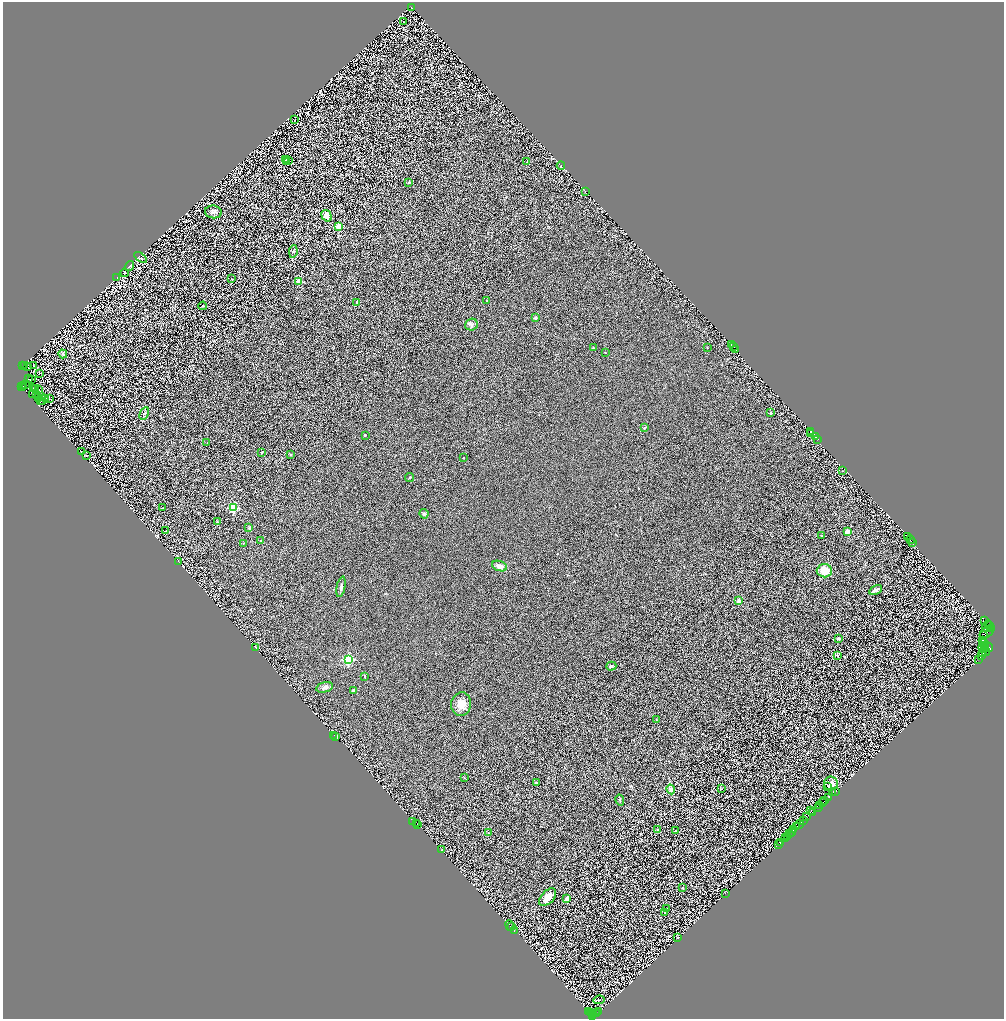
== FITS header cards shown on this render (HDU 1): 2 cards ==
NAXIS1  =                 2003
NAXIS2  =                 2033

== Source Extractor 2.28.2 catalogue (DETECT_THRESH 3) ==
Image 2003 x 2033 px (HDU 1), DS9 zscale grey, zoomed out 1/2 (1 PNG px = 2 x 2 image px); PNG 1006 x 1021 px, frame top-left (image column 2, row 2033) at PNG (3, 2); each listed source drawn as its Kron ellipse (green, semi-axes under 4 px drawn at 4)
Background 0.501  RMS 0.35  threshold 1.06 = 3 sigma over >= 5 px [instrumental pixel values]
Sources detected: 200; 33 cannot appear on this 1/2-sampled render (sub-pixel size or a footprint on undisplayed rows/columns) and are neither listed nor drawn; the other 167 listed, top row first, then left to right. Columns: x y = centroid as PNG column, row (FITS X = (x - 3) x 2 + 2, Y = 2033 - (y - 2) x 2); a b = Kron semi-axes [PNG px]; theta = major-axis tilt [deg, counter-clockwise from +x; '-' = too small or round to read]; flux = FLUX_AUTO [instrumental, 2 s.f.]
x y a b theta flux
411 7 3 2 - 20
403 22 2 1 - 19
295 120 2 1 - 340
285 160 2 1 - 58
289 160 3 2 - 130
287 161 2 1 - 32
527 162 3 2 - 29
561 166 4 2 - 61
409 182 3 2 - 33
585 191 3 2 - 36
213 212 8 6 -8 240
327 216 6 4 -57 460
338 226 2 2 - 1600
293 251 6 3 81 99
141 258 7 3 -35 100
129 266 5 3 - 69
124 273 4 1 - 50
117 277 2 2 - 22
232 279 2 2 - 26
299 281 3 2 - 2000
486 300 2 2 - 36
357 302 3 2 - 59
203 306 4 2 - 46
535 318 2 2 - 340
471 325 6 6 - 180
731 345 2 2 - 2000
707 347 3 2 - 26
734 347 2 2 - 530
593 348 3 2 - 46
735 349 3 1 - 690
605 352 2 2 - 49
63 354 4 4 - 76
23 365 2 1 - 280
25 365 2 1 - 26
34 366 2 2 - 37
28 367 2 2 - 32
39 373 2 1 - 19
28 379 2 1 - 29
31 380 2 1 - 30
25 385 2 1 - 19
21 386 2 1 - 39
23 386 3 1 - 130
23 388 2 1 - 92
35 388 4 1 - 29
33 389 2 1 - 13
39 389 3 2 - 29
33 395 3 1 - 7.4
36 395 2 1 - 19
42 396 2 1 - 15
39 398 2 1 - 21
46 398 2 1 - 25
49 399 2 1 - 20
40 400 4 1 - 25
43 401 2 1 - 18
144 413 6 2 62 86
771 413 2 2 - 140
645 427 4 3 - 72
810 431 2 1 - 1000
811 433 3 2 - 690
365 435 2 2 - 35
815 437 3 2 - 790
817 439 3 2 - 2000
207 443 3 2 - 41
81 451 3 2 - 22
262 452 3 3 - 50
86 455 2 1 - 27
291 455 3 3 - 40
463 458 2 2 - 70
843 471 2 2 - 22
409 478 4 3 - 60
163 508 2 1 - 19
233 508 3 3 - 3900
424 514 5 4 - 110
217 522 3 2 - 46
249 528 3 2 - 43
166 531 3 2 - 22
847 531 2 2 - 1000
821 536 2 2 - 22
908 536 2 1 - 400
910 540 4 2 - 3100
260 541 3 2 - 62
913 542 2 2 - 1600
243 543 3 2 - 39
179 562 4 2 - 24
500 566 8 5 -20 330
824 571 7 6 - 940
341 587 10 3 78 150
876 590 7 3 29 380
739 601 2 2 - 720
984 621 3 3 - 8300
987 626 6 3 59 840
989 626 3 2 - 2100
992 628 4 2 - 2000
987 632 8 5 36 6200
984 636 3 2 - 2400
838 638 2 2 - 440
983 640 2 2 - 2100
984 643 5 1 - 1200
983 646 5 2 - 1100
989 647 4 2 - 3800
256 648 2 1 - 20
984 648 2 1 - 340
986 651 4 2 - 4100
982 653 3 2 - 2500
982 655 2 1 - 190
837 656 4 3 - 75
348 659 3 3 - 8100
979 659 2 1 - 200
611 666 5 4 - 94
364 676 3 2 - 39
325 687 8 5 15 230
353 690 2 2 - 150
461 704 12 10 83 590
656 720 3 2 - 23
334 735 2 1 - 54
335 736 3 2 - 98
465 778 3 2 - 32
536 783 2 2 - 240
831 784 7 7 - 640
828 786 2 2 - 78
671 789 5 3 - 500
722 789 3 2 - 32
836 791 2 1 - 36
832 792 2 1 - 130
828 798 3 2 - 340
620 800 5 2 - 78
825 801 2 2 - 1700
822 802 2 2 - 1100
819 806 2 1 - 870
818 807 3 2 - 1000
811 810 2 1 - 160
812 812 3 1 - 540
806 817 3 1 - 13
413 821 2 1 - 160
803 821 2 1 - 170
416 824 3 2 - 370
418 824 2 1 - 300
799 825 4 2 - 1600
796 827 2 1 - 200
658 830 2 2 - 190
793 830 2 1 - 200
675 831 2 2 - 54
791 832 3 2 - 1200
489 833 2 1 - 44
789 834 2 1 - 630
788 836 2 1 - 140
786 837 2 1 - 120
780 843 2 1 - 110
778 844 2 1 - 85
442 850 2 1 - 20
682 888 2 2 - 48
725 893 2 1 - 150
548 897 10 6 47 710
567 899 4 3 - 260
666 909 3 3 - 51
665 912 3 3 - 66
510 926 5 2 - 130
511 927 3 2 - 130
514 930 2 2 - 480
677 938 3 2 - 21
599 1000 6 3 7 62
588 1011 3 2 - 190
591 1012 2 1 - 330
599 1012 4 2 - 340
597 1013 2 2 - 780
593 1014 2 1 - 150
593 1016 2 2 - 1300
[33 sub-pixel or undisplayed-footprint detections neither listed nor drawn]